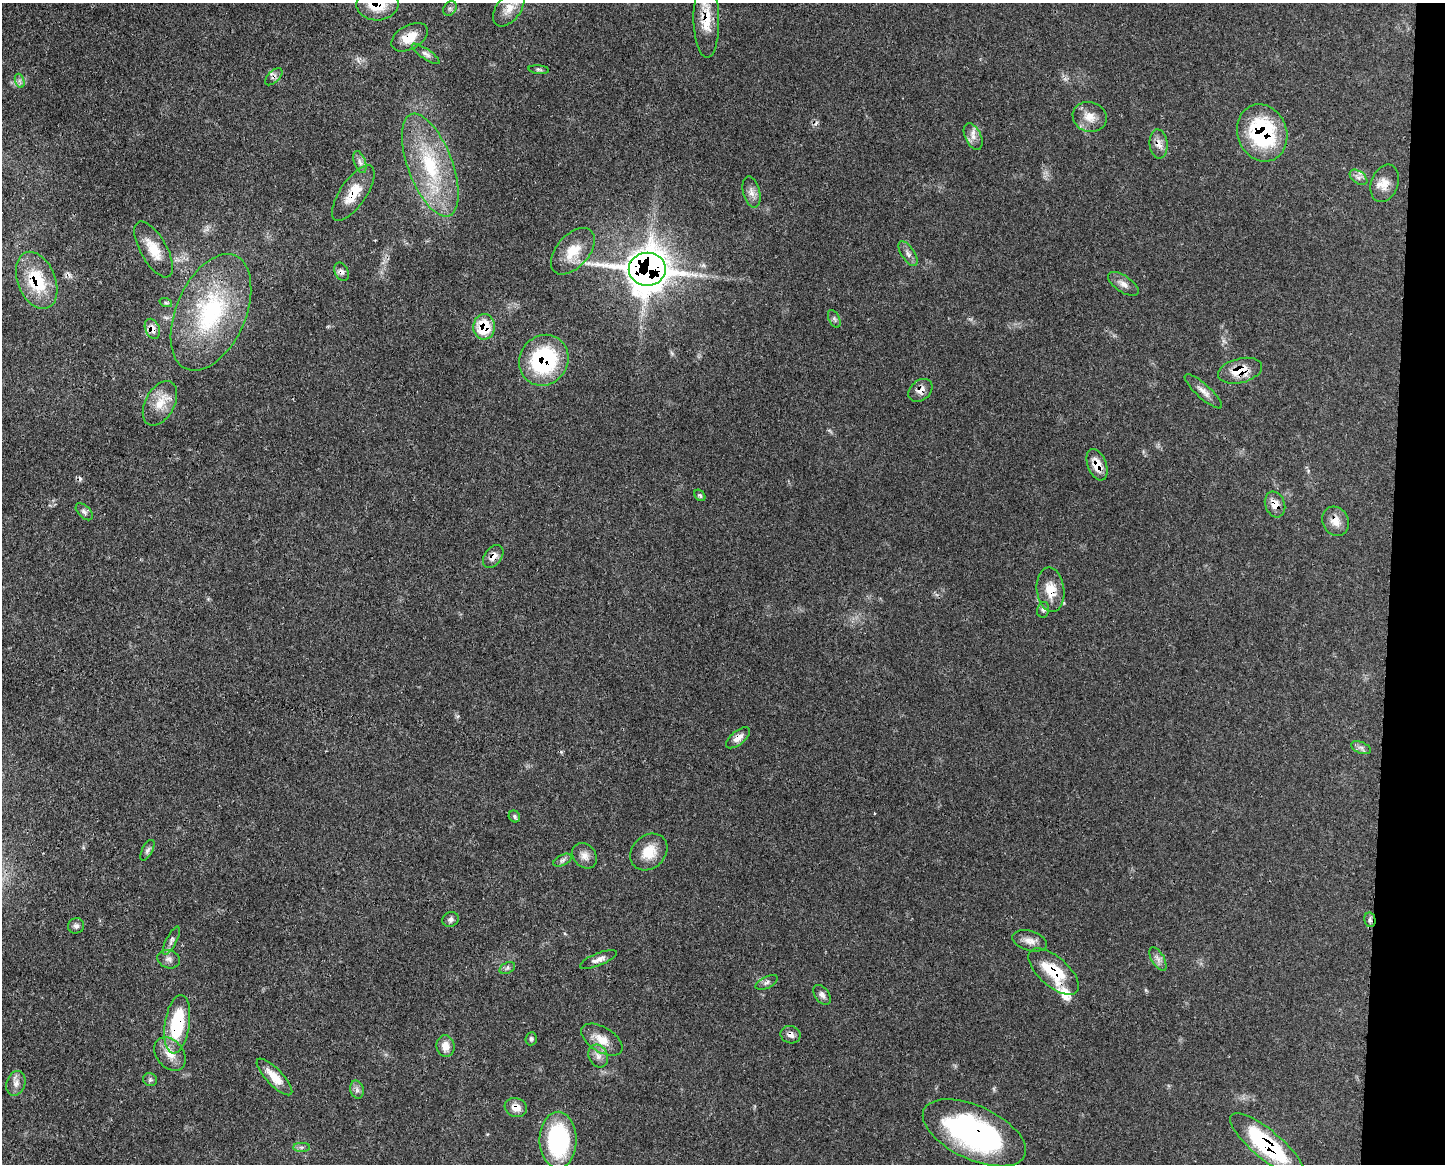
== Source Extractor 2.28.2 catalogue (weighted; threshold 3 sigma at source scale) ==
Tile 6 of 3 x 4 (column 3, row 2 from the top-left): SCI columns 3009-4451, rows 2325-3486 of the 4685 x 4648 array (HDU 1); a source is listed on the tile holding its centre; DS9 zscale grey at full resolution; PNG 1447 x 1166 px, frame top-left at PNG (2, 3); each listed source drawn as its Kron ellipse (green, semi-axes under 4 px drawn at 4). Shown black and unused: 4% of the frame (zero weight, under 3 of 4 exposures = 2% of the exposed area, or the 3 px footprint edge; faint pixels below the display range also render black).
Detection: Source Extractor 2.28.2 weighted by HDU 2 'WHT'; one run over the whole footprint, this tile lists its part. Background 0.0579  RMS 0.0033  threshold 0.0147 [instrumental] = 3 sigma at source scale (4.5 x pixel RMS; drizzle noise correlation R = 1.50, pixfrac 1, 0.05/0.05 arcsec/px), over >= 5 px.
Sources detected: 84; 4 cosmic-ray / hot-pixel residue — neither listed nor drawn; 1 inside a brighter listed object's ellipse — not listed separately; the other 79 listed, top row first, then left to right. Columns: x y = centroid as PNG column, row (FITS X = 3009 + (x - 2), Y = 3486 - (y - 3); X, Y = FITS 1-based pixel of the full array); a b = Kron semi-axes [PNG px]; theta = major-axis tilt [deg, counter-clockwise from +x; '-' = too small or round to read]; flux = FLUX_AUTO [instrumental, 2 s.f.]
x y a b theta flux
377 4 21 16 4 12
450 8 8 6 54 0.86
509 9 20 12 53 4.5
706 20 38 13 -89 8.7
410 37 20 12 29 6.1
426 54 16 5 -34 1.4
539 70 10 4 -5 0.65
274 77 11 6 44 1.2
20 81 7 4 -71 0.85
1090 117 17 15 -20 4.4
1262 133 29 24 -70 33
973 137 14 8 -65 2.2
1158 144 14 9 -85 2.5
360 162 11 5 -71 1.3
430 165 54 22 -69 27
1358 177 10 6 -37 1.3
1385 183 19 13 71 4.1
751 192 16 8 -75 2.2
353 193 32 13 55 7.8
154 249 31 13 -60 6.7
573 251 27 16 49 7.7
908 254 14 6 -57 1.6
647 269 18 16 0 670
342 272 10 6 -64 1.2
37 280 30 19 -68 16
1123 284 17 8 -34 2.2
166 303 6 4 -18 0.49
211 312 62 34 67 40
834 319 9 5 -65 0.77
484 327 13 10 87 11
152 329 10 7 -66 2.8
544 360 26 24 56 34
1240 371 22 12 14 6.6
920 390 13 10 41 2.4
1203 391 24 7 -42 2.4
160 403 24 14 61 6.5
1097 465 16 9 -68 4.6
700 495 6 4 -48 0.57
1275 504 13 10 -70 3.2
84 512 10 6 -45 1.1
1336 521 15 13 -64 3.6
493 556 13 8 53 2.4
1050 590 22 13 -83 6.4
1043 610 8 6 78 0.9
738 738 14 7 39 2.3
1361 748 10 5 -23 1.1
514 816 6 5 - 0.62
147 850 11 5 62 0.95
649 852 20 16 43 6.6
584 856 14 11 -50 2.4
563 860 10 5 27 0.93
451 919 8 7 - 1.1
1370 920 7 5 -79 0.79
76 926 8 7 - 1.1
171 941 15 5 64 1.3
1029 941 17 10 -16 2.7
169 959 11 9 -17 1.6
598 959 20 6 22 2
1158 959 13 6 -59 1.6
507 968 8 5 26 0.77
1054 972 31 14 -41 14
767 982 12 5 26 1.1
822 995 11 7 -55 1.4
177 1024 29 12 81 22
791 1035 10 8 -19 1.6
531 1039 6 5 - 0.66
602 1040 23 12 -32 4.9
445 1046 11 9 -84 3.2
170 1054 19 13 -51 4.6
598 1056 12 9 -63 2.1
274 1077 24 8 -46 5.1
150 1080 7 6 - 0.68
16 1083 13 9 70 2.2
357 1090 9 6 -76 1.2
516 1108 11 9 -20 3.1
974 1133 55 26 -25 75
558 1140 28 18 -90 38
1267 1145 46 14 -40 36
302 1147 8 4 0 0.79
Overlapping masked pixels (flux is a lower limit): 28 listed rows (the first 20) at x y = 377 4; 706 20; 410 37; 274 77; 1262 133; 1158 144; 353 193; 647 269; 342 272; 37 280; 484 327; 152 329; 544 360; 1240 371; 920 390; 1097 465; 1275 504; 1336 521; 493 556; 1050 590
Isophote crosses this tile's border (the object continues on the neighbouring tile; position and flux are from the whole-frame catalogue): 2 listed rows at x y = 377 4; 706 20